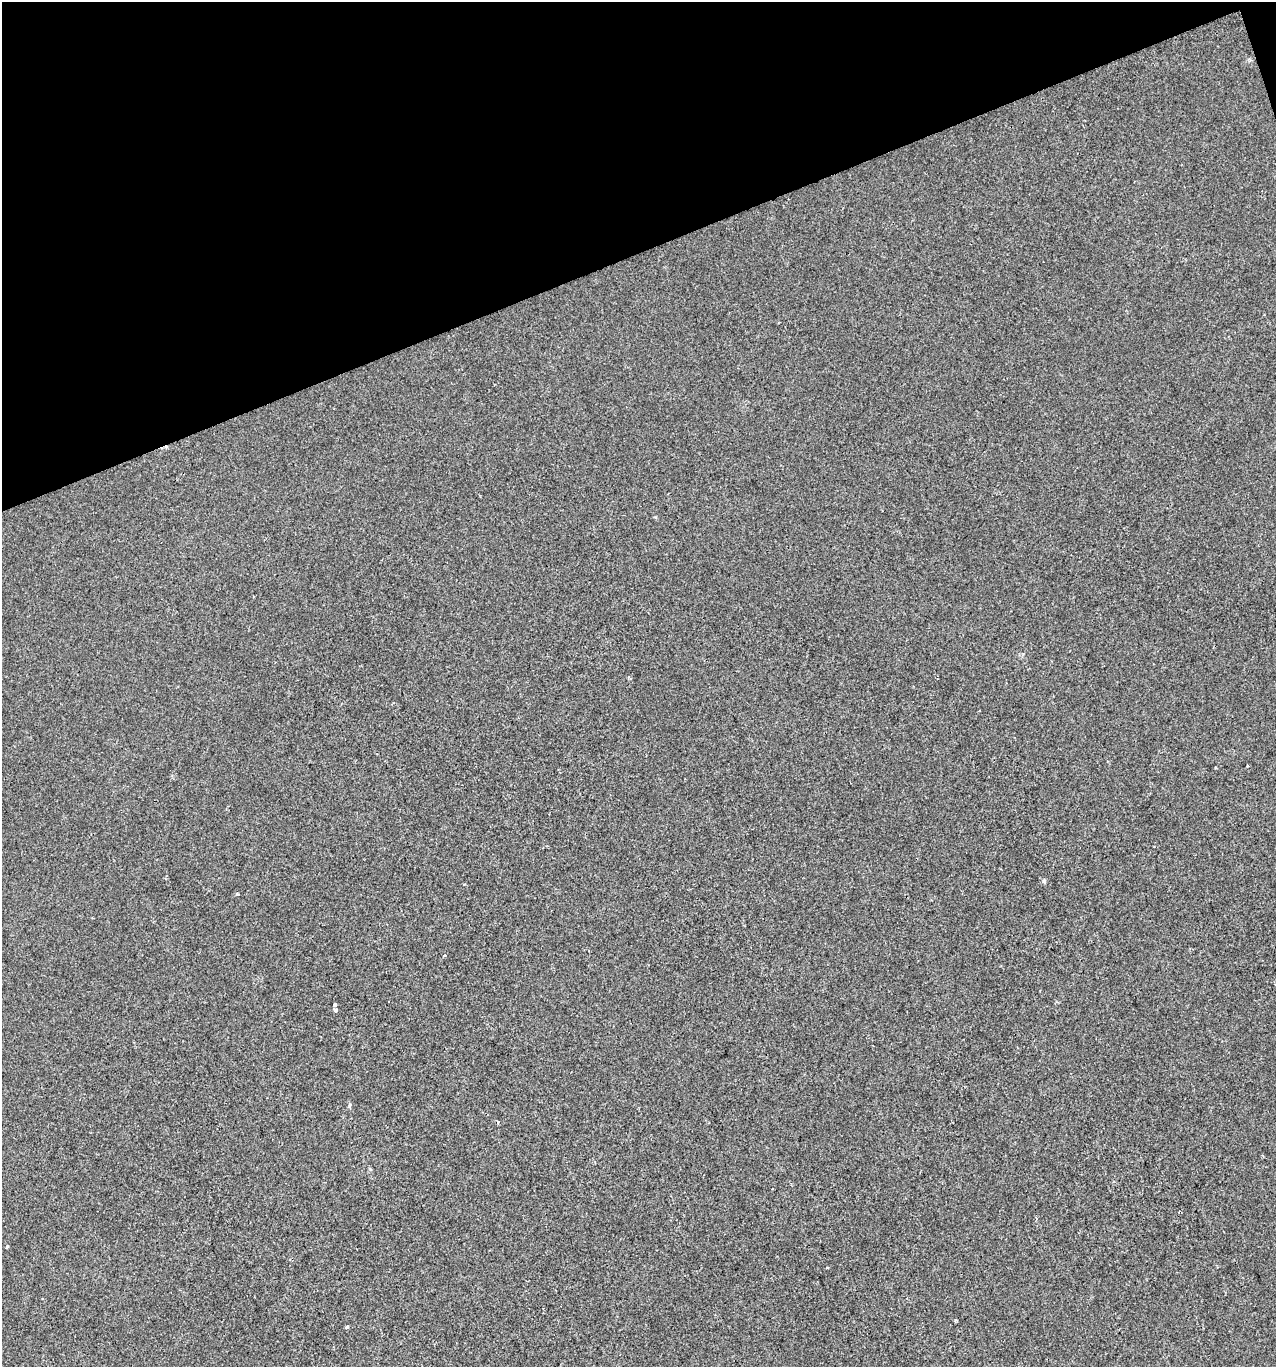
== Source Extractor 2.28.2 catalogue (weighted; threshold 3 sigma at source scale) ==
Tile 3 of 4 x 4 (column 3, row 1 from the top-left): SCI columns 2675-3948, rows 4095-5459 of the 5294 x 5460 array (HDU 1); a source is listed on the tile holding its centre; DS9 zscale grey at full resolution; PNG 1278 x 1369 px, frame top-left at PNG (2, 2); no overlay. Shown black and unused: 19% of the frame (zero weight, under 2 of 3 exposures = <1% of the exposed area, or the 3 px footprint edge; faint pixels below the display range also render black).
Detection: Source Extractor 2.28.2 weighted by HDU 2 'WHT'; one run over the whole footprint, this tile lists its part. Background 9.07e-04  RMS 0.0047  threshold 0.0212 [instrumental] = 3 sigma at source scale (4.5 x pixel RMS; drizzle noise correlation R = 1.50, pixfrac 1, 0.0396/0.0396 arcsec/px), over >= 5 px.
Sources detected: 12; all 12 listed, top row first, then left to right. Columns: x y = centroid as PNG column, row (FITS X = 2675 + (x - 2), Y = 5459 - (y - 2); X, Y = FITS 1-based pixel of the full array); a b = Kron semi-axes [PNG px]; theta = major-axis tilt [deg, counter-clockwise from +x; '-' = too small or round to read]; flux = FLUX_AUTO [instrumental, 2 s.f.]
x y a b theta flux
629 678 5 3 - 0.66
1247 765 3 2 - 0.53
1044 881 6 5 - 0.77
237 894 3 3 - 0.94
444 955 4 3 - 0.6
335 1004 3 3 - 13
335 1010 5 4 - 1.1
349 1106 7 3 88 0.71
1179 1211 4 2 - 0.37
7 1247 4 3 - 0.7
956 1320 3 3 - 0.55
347 1327 4 3 - 1.2